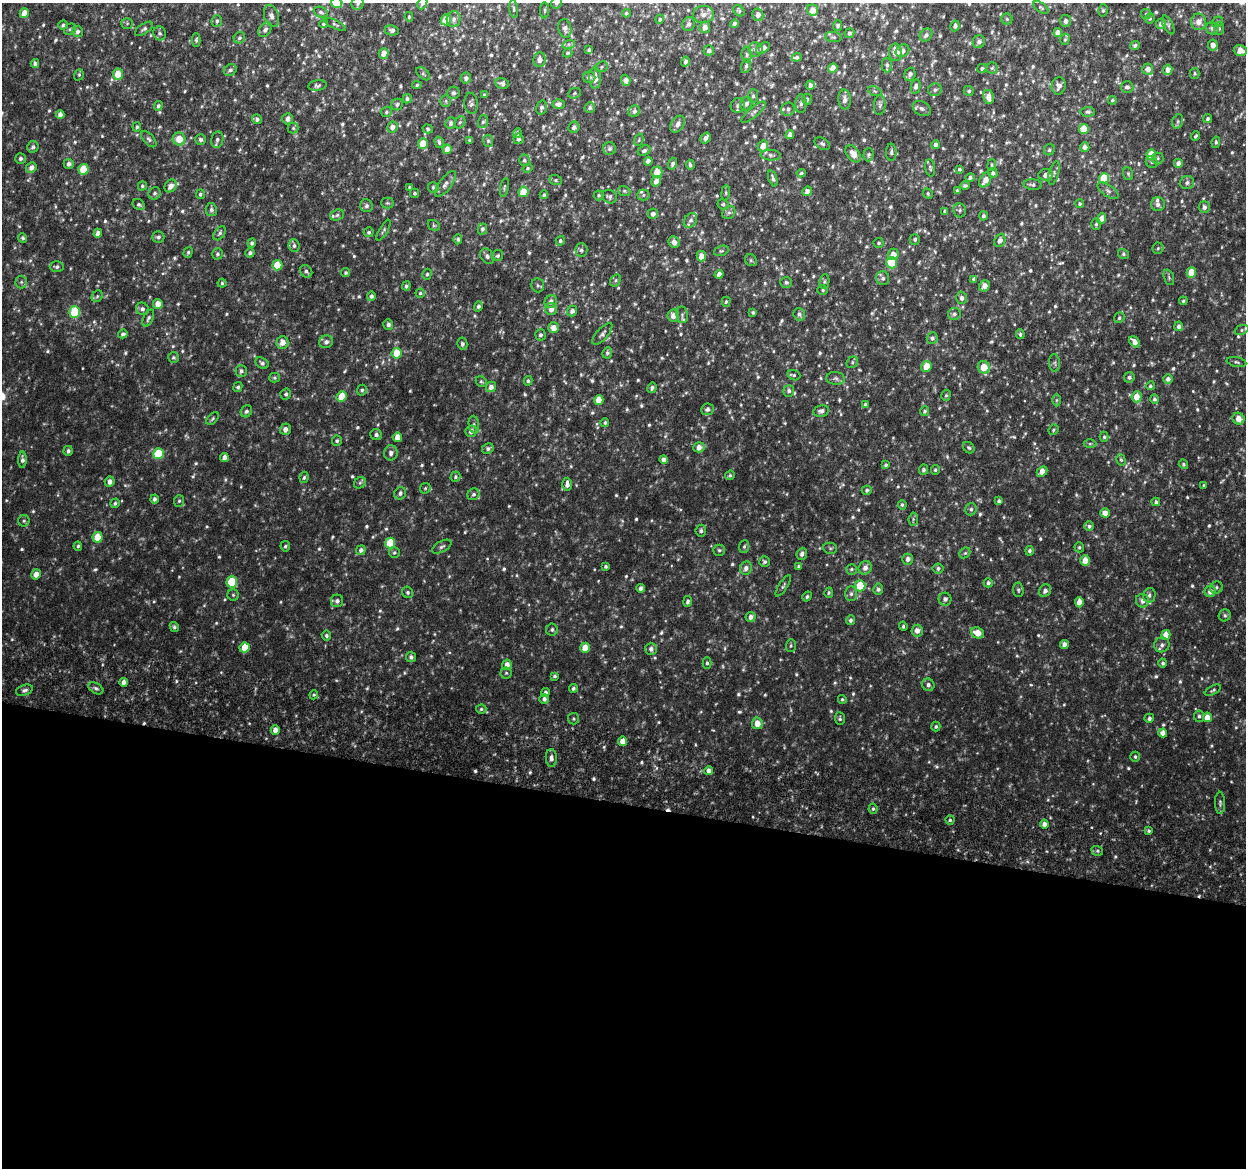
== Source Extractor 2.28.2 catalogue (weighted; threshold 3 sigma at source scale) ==
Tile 14 of 4 x 4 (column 2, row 4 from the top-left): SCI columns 1294-2537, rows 308-1473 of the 5084 x 5337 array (HDU 1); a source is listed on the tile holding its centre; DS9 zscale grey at full resolution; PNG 1248 x 1170 px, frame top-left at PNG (2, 3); each listed source drawn as its Kron ellipse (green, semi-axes under 4 px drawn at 4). Shown black and unused: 31% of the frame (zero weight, under 6 of 12 exposures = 5% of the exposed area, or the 3 px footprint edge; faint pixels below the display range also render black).
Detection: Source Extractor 2.28.2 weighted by HDU 2 'WHT'; one run over the whole footprint, this tile lists its part. Background 0.00174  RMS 0.0014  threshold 0.00566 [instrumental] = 3 sigma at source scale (4.09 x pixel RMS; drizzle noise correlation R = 1.36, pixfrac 0.8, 0.0396/0.0396 arcsec/px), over >= 5 px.
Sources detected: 871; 8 too faint to see at this stretch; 2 cosmic-ray / hot-pixel residue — neither listed nor drawn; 13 inside a brighter listed object's ellipse — not listed separately; of the other 848, all 500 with FLUX_AUTO >= 0.188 (the completeness limit of this list) listed and drawn (348 fainter detections not listed), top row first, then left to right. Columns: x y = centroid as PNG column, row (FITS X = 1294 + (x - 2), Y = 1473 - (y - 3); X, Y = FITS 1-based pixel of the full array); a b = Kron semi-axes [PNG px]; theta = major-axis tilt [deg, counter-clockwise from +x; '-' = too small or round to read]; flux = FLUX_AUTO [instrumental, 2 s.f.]
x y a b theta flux
337 3 5 5 - 3.4
358 3 6 6 - 0.29
422 3 6 5 - 0.49
557 3 6 5 - 0.32
1041 7 8 4 -34 0.24
514 9 9 3 -84 0.22
544 10 8 4 90 0.19
812 10 6 5 - 1
1103 10 6 5 - 0.22
739 11 6 5 - 0.2
321 12 7 5 -22 0.28
24 13 5 4 - 1.6
626 13 4 4 - 0.21
704 14 10 8 2 0.61
1146 14 5 5 - 0.2
758 15 6 5 - 0.51
271 16 11 7 -71 0.55
409 17 5 4 - 0.19
1150 18 5 5 - 0.25
454 19 8 7 - 0.48
660 19 5 4 - 0.2
1007 19 5 5 - 0.21
446 20 6 5 - 2.7
217 21 6 5 - 0.3
1066 21 6 5 - 0.43
1199 22 8 7 - 0.97
1217 22 6 5 - 0.22
127 23 6 5 - 0.22
323 24 4 4 - 0.19
335 24 12 4 -25 0.23
688 24 7 6 - 0.37
734 24 4 3 - 0.39
1161 24 5 5 - 0.6
63 25 5 3 - 0.25
1168 25 10 4 -63 0.28
838 26 5 4 - 0.28
955 26 5 4 - 0.42
705 27 6 5 - 0.7
565 28 9 6 -79 0.49
1212 28 6 6 - 0.46
1219 28 6 5 - 0.26
70 29 6 5 - 0.21
144 29 10 5 34 0.32
265 30 8 5 54 0.41
392 30 7 5 -8 0.36
77 31 6 5 - 0.38
160 33 7 6 - 0.3
849 33 5 4 - 0.3
1058 33 4 4 - 1
926 35 7 5 46 0.42
833 37 8 5 -8 0.25
239 38 6 5 - 0.3
1065 39 6 4 72 0.2
196 40 7 4 89 0.22
979 42 6 6 - 0.46
569 44 6 4 18 0.25
1135 45 5 4 - 0.26
1213 45 5 4 - 0.81
763 48 7 4 36 0.66
589 50 4 3 - 0.22
709 50 5 5 - 0.4
755 50 7 7 - 0.39
1240 50 6 5 - 1.3
902 51 7 6 - 0.55
895 52 9 6 -81 1.3
384 53 5 5 - 1.1
568 53 5 4 - 0.21
747 55 8 5 -85 0.28
797 57 5 4 - 0.28
539 60 7 6 - 0.83
685 61 5 4 - 0.28
35 63 4 4 - 0.43
887 65 7 5 -88 0.29
746 66 7 4 75 0.28
602 67 6 5 - 0.21
833 68 5 4 - 1.2
982 68 5 4 - 0.28
992 68 5 5 - 0.22
1148 69 5 5 - 0.85
230 70 7 5 35 0.4
1168 70 5 4 - 0.74
1195 73 5 5 - 0.19
118 74 5 5 - 1.9
423 74 8 5 -43 0.23
910 74 7 5 69 0.43
79 75 6 4 70 0.2
589 77 6 5 - 0.35
466 78 5 5 - 0.43
595 78 11 6 -90 1
626 80 5 4 - 0.63
502 83 7 5 -11 0.36
417 85 4 4 - 0.19
810 85 4 4 - 0.52
317 86 9 5 8 0.29
916 86 7 4 79 0.41
1059 86 8 7 - 0.64
1127 87 6 5 - 0.37
935 90 7 6 - 0.33
875 91 7 4 -21 0.2
969 91 5 5 - 0.27
453 93 6 6 - 0.34
574 93 6 5 - 0.21
484 95 4 3 - 0.23
753 96 7 5 89 0.29
988 97 7 5 -78 0.91
407 99 5 4 - 0.29
807 99 5 5 - 0.29
845 99 10 6 -85 0.79
1112 100 4 4 - 0.2
446 101 6 5 - 0.2
471 103 10 7 -84 0.37
397 104 6 5 - 0.29
559 104 6 5 - 0.46
746 104 7 5 58 0.51
801 104 9 5 89 0.38
880 105 10 5 85 0.35
158 106 5 4 - 0.24
738 106 7 7 - 0.38
541 108 7 5 74 0.37
590 108 5 5 - 0.25
788 109 7 6 - 0.42
922 109 9 6 -30 0.41
634 111 6 5 - 0.39
386 112 5 5 - 0.22
753 112 15 5 40 0.42
1088 112 7 5 4 0.27
60 115 4 4 - 0.69
257 119 5 4 - 0.36
288 119 5 5 - 0.61
1208 119 5 4 - 0.25
1178 121 7 5 73 0.23
460 122 6 5 - 0.22
483 122 6 5 - 0.26
451 123 6 5 - 0.35
678 124 9 6 56 0.63
137 127 5 4 - 0.22
392 127 5 5 - 0.67
574 127 6 5 - 0.43
293 128 5 5 - 0.2
428 129 5 4 - 0.2
1084 129 5 5 - 3
517 133 5 3 - 0.34
790 135 4 4 - 0.69
1196 136 5 3 - 0.19
706 138 6 4 56 0.53
149 139 10 5 -47 0.33
179 139 6 6 - 1.7
200 139 5 5 - 0.32
518 139 5 5 - 0.38
217 140 8 6 78 0.46
469 140 4 3 - 0.2
639 140 6 4 70 0.2
488 141 6 5 - 0.21
439 142 5 4 - 0.3
1216 142 6 4 81 0.22
423 143 5 5 - 1.9
822 144 8 5 -31 0.29
935 145 4 4 - 0.38
763 146 6 5 - 1.1
33 147 6 5 - 0.35
1085 147 5 4 - 0.56
447 149 5 4 - 1.1
609 149 6 6 - 0.34
1049 150 6 5 - 0.25
644 151 7 5 23 0.36
891 152 9 5 -90 0.28
853 154 10 6 -52 1.1
771 155 10 5 -4 0.38
869 155 6 5 - 0.22
1151 155 5 4 - 2.5
20 158 5 5 - 0.33
1158 158 6 6 - 0.21
524 160 5 5 - 0.29
648 161 4 4 - 0.63
1152 162 6 5 - 0.24
1178 163 4 4 - 0.53
69 164 5 5 - 0.49
673 164 6 4 75 0.34
690 165 5 4 - 0.25
992 165 6 4 81 0.19
31 167 5 5 - 0.74
527 168 5 4 - 0.2
930 168 8 5 -82 0.24
83 169 5 5 - 2.7
959 169 4 4 - 0.21
657 172 5 5 - 1.5
801 173 4 4 - 0.2
993 173 5 5 - 0.27
1054 173 12 5 74 0.33
1128 174 6 5 - 0.21
1046 175 7 6 - 0.63
773 178 8 4 -72 0.32
970 178 5 4 - 0.28
1104 178 5 5 - 4.1
556 180 6 5 - 0.22
985 180 8 5 62 0.9
656 181 5 4 - 0.89
1187 183 7 6 - 0.4
445 184 15 6 52 0.59
1033 185 9 5 -5 0.31
142 186 5 4 - 0.19
171 186 7 5 52 0.83
965 186 5 4 - 0.25
410 187 3 3 - 0.24
433 187 5 5 - 0.23
504 187 10 4 80 0.23
624 191 6 5 - 0.21
807 191 5 4 - 0.58
957 191 4 3 - 0.3
1108 191 12 5 -35 0.43
523 192 5 5 - 2.3
155 193 6 5 - 0.3
415 193 4 4 - 0.21
726 193 7 4 82 0.2
928 193 5 4 - 0.19
200 194 5 4 - 0.24
544 195 4 4 - 0.2
599 195 5 5 - 0.21
643 195 6 5 - 0.23
609 197 7 6 - 0.32
387 203 6 5 - 0.22
139 204 6 5 - 0.28
723 204 6 5 - 0.23
1080 204 4 4 - 0.21
1158 204 7 7 - 0.44
366 206 6 6 - 0.37
1204 207 6 5 - 0.46
211 210 6 5 - 0.35
960 210 7 6 - 0.28
945 211 4 3 - 0.33
729 213 7 6 - 0.3
653 214 5 5 - 0.54
337 215 7 5 18 0.27
983 216 4 4 - 0.28
1101 219 5 4 - 0.94
690 220 8 6 54 0.4
1096 224 6 5 - 0.21
434 225 6 5 - 0.2
482 229 5 5 - 0.32
384 230 12 4 60 0.26
369 232 5 5 - 0.26
98 233 4 4 - 0.67
220 233 8 5 52 0.3
158 237 6 5 - 0.31
23 238 5 4 - 0.24
458 239 5 4 - 0.25
915 239 5 5 - 0.25
1000 240 7 5 67 0.44
560 241 5 4 - 0.24
674 242 6 5 - 0.64
252 243 4 4 - 0.33
879 243 5 5 - 0.23
294 246 6 5 - 0.32
1158 248 5 5 - 0.2
581 250 7 6 - 0.35
721 251 7 5 18 0.22
188 252 5 4 - 0.19
250 253 5 4 - 0.33
217 254 5 5 - 0.26
893 254 6 5 - 1.1
1123 254 5 5 - 0.2
487 256 8 6 -53 0.4
498 256 6 5 - 0.26
701 256 5 5 - 1
751 260 6 5 - 0.22
892 263 5 5 - 4.5
277 265 5 5 - 2.6
57 267 7 5 2 0.28
306 271 7 5 -44 0.3
1191 272 5 4 - 2.3
346 273 4 4 - 0.19
427 274 5 4 - 0.22
719 274 5 4 - 0.78
1169 277 8 5 -71 0.25
883 278 7 6 - 0.42
974 279 4 3 - 0.28
615 280 6 5 - 0.21
21 282 6 6 - 0.29
786 282 6 5 - 0.26
824 282 7 5 84 0.26
222 283 4 4 - 0.2
538 285 7 6 - 0.29
406 286 5 4 - 0.25
984 286 6 5 - 0.85
823 290 5 4 - 0.19
420 293 4 4 - 0.21
97 296 6 5 - 0.24
371 296 5 4 - 0.37
962 298 6 5 - 0.46
551 301 7 5 51 0.64
1183 301 4 4 - 0.19
726 302 5 4 - 0.19
158 304 5 4 - 1.4
478 306 5 4 - 0.37
142 309 6 6 - 0.44
551 309 6 6 - 0.74
572 311 5 5 - 0.58
75 312 6 5 - 6.2
753 312 3 3 - 0.21
799 314 6 6 - 0.36
954 314 6 6 - 0.34
682 315 8 6 -80 0.33
673 316 6 6 - 0.9
148 318 9 5 66 0.32
1119 318 5 5 - 0.25
388 324 5 5 - 0.41
1179 326 5 4 - 0.48
553 328 5 5 - 1
1242 330 7 4 22 0.23
123 334 5 4 - 0.35
602 334 13 5 48 0.4
1020 334 5 4 - 0.24
540 335 5 5 - 0.33
932 338 6 5 - 0.38
282 342 6 6 - 1
326 342 7 6 - 0.45
1134 342 6 4 -49 0.8
462 344 6 5 - 0.29
397 353 5 5 - 2.9
607 353 6 5 - 0.25
173 357 5 5 - 0.21
852 362 6 5 - 0.23
1237 362 10 5 -11 0.3
262 363 7 5 -32 0.31
1055 363 9 5 -85 0.31
926 366 6 5 - 1.6
984 367 6 6 - 2.1
241 371 6 5 - 0.35
794 375 6 5 - 0.23
1129 377 5 5 - 0.38
275 378 5 5 - 0.19
835 378 9 6 -5 0.33
1168 379 4 4 - 0.52
528 381 5 4 - 0.2
481 382 6 5 - 0.2
1150 386 4 4 - 0.21
238 387 5 4 - 0.24
491 387 5 5 - 0.65
652 388 5 4 - 0.33
362 390 5 4 - 0.24
789 391 6 5 - 0.36
286 394 5 5 - 0.26
946 395 6 4 72 0.19
342 397 5 5 - 2.4
1137 397 5 5 - 1.4
1155 399 5 4 - 0.31
599 400 5 4 - 2
1057 400 6 4 89 0.21
865 405 4 3 - 0.37
707 409 6 6 - 0.41
246 411 6 5 - 0.34
821 411 8 5 12 0.44
925 411 5 4 - 0.27
213 418 7 4 45 0.22
1238 419 6 5 - 1.1
605 423 4 4 - 0.23
474 425 9 5 -81 0.32
285 429 6 5 - 0.62
1053 430 5 4 - 0.2
471 431 6 5 - 0.67
376 435 6 5 - 0.39
397 437 5 4 - 1.2
1104 437 5 4 - 0.2
337 441 5 5 - 0.24
1090 444 6 4 1 0.21
699 447 6 5 - 0.89
969 448 6 5 - 0.25
488 449 6 5 - 0.33
68 451 5 4 - 0.34
391 453 7 6 - 0.52
158 454 5 5 - 4.9
224 457 4 4 - 0.62
22 460 8 4 89 0.43
664 460 4 4 - 0.62
1121 460 6 4 -73 0.21
1183 464 5 4 - 0.24
886 465 4 4 - 0.26
923 470 5 4 - 0.3
935 470 5 4 - 0.2
1042 471 6 4 43 1.2
730 475 5 4 - 0.23
304 477 6 4 82 0.21
455 477 5 4 - 0.23
110 482 5 5 - 0.64
360 483 6 5 - 0.23
567 484 6 4 89 0.58
1204 486 3 3 - 0.25
425 488 6 5 - 0.2
867 490 5 4 - 0.28
400 493 6 5 - 0.38
473 494 6 5 - 0.32
154 499 4 4 - 0.34
179 501 6 5 - 0.23
999 501 4 3 - 0.26
1156 502 4 4 - 0.27
115 503 5 4 - 0.27
902 505 5 4 - 0.23
971 509 6 5 - 0.32
1105 513 5 4 - 0.91
913 519 6 4 84 0.2
24 521 6 5 - 0.22
1089 526 5 4 - 0.35
701 531 6 5 - 0.31
98 537 5 5 - 2.7
390 543 5 5 - 3.5
78 546 4 3 - 0.21
285 546 5 4 - 0.23
744 546 6 5 - 0.26
442 547 10 5 29 0.38
1079 547 5 4 - 0.21
830 548 7 5 -14 0.21
361 550 5 4 - 0.41
719 550 6 5 - 0.22
1030 551 5 4 - 0.28
394 552 5 5 - 0.23
965 553 6 5 - 0.21
802 554 6 5 - 0.51
908 559 5 5 - 0.6
1085 560 5 5 - 1.3
765 562 5 5 - 0.28
606 566 3 3 - 0.22
799 566 4 4 - 0.21
746 568 7 6 - 0.61
865 568 7 6 - 0.7
938 568 5 5 - 0.34
851 569 5 5 - 0.22
36 574 5 5 - 0.98
232 582 5 5 - 3.9
988 583 4 4 - 0.35
783 586 12 4 58 0.27
860 586 5 5 - 4
640 588 4 4 - 0.44
1216 588 6 5 - 0.28
878 589 5 5 - 0.33
1018 590 7 5 -82 0.22
1045 591 6 5 - 0.5
1210 591 5 5 - 0.82
407 592 6 5 - 0.24
829 593 5 4 - 0.19
851 594 7 6 - 0.35
233 595 5 5 - 0.23
1149 595 7 6 - 0.4
807 596 5 4 - 0.2
945 599 6 6 - 0.45
337 601 6 6 - 0.46
688 601 5 4 - 0.33
1142 601 7 6 - 0.67
1079 602 5 4 - 1.3
1225 615 6 5 - 0.27
751 617 5 5 - 0.63
851 620 5 4 - 0.3
903 626 4 3 - 0.19
174 627 5 4 - 0.25
552 629 6 5 - 0.29
917 631 6 5 - 0.7
978 633 7 5 -21 1.5
1166 635 5 4 - 1.3
326 636 5 5 - 0.26
1064 644 4 4 - 0.62
1162 645 8 7 - 0.49
791 646 6 5 - 0.19
245 648 5 5 - 2.1
585 648 5 5 - 1.7
651 649 6 5 - 0.49
411 657 5 5 - 0.35
707 663 5 4 - 0.23
1163 663 4 4 - 0.26
507 665 5 4 - 0.84
506 673 5 5 - 0.21
555 676 4 4 - 0.22
123 682 4 4 - 0.71
928 685 6 6 - 0.45
96 688 8 5 -30 0.32
573 688 4 4 - 0.26
24 690 9 5 17 0.36
1213 690 9 4 28 0.24
545 692 4 3 - 0.35
314 695 5 4 - 0.19
544 699 5 5 - 0.42
842 699 4 4 - 0.2
481 709 5 4 - 0.19
1199 716 6 5 - 0.28
1207 717 4 4 - 1.1
1149 718 5 4 - 0.35
573 719 5 5 - 0.19
840 719 6 5 - 0.22
757 723 6 5 - 1.4
936 726 5 4 - 0.23
275 730 5 4 - 0.7
1163 733 4 4 - 0.82
623 741 4 4 - 1
1135 757 5 5 - 0.22
551 758 9 5 -86 0.51
709 771 4 4 - 0.56
1220 803 11 5 -90 0.3
873 809 5 4 - 0.23
950 820 4 4 - 0.21
1044 824 4 4 - 0.64
1149 831 4 4 - 0.22
1097 851 6 4 -21 0.22
Isophote crosses this tile's border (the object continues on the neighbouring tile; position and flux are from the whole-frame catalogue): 5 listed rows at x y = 337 3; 358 3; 422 3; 557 3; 704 14